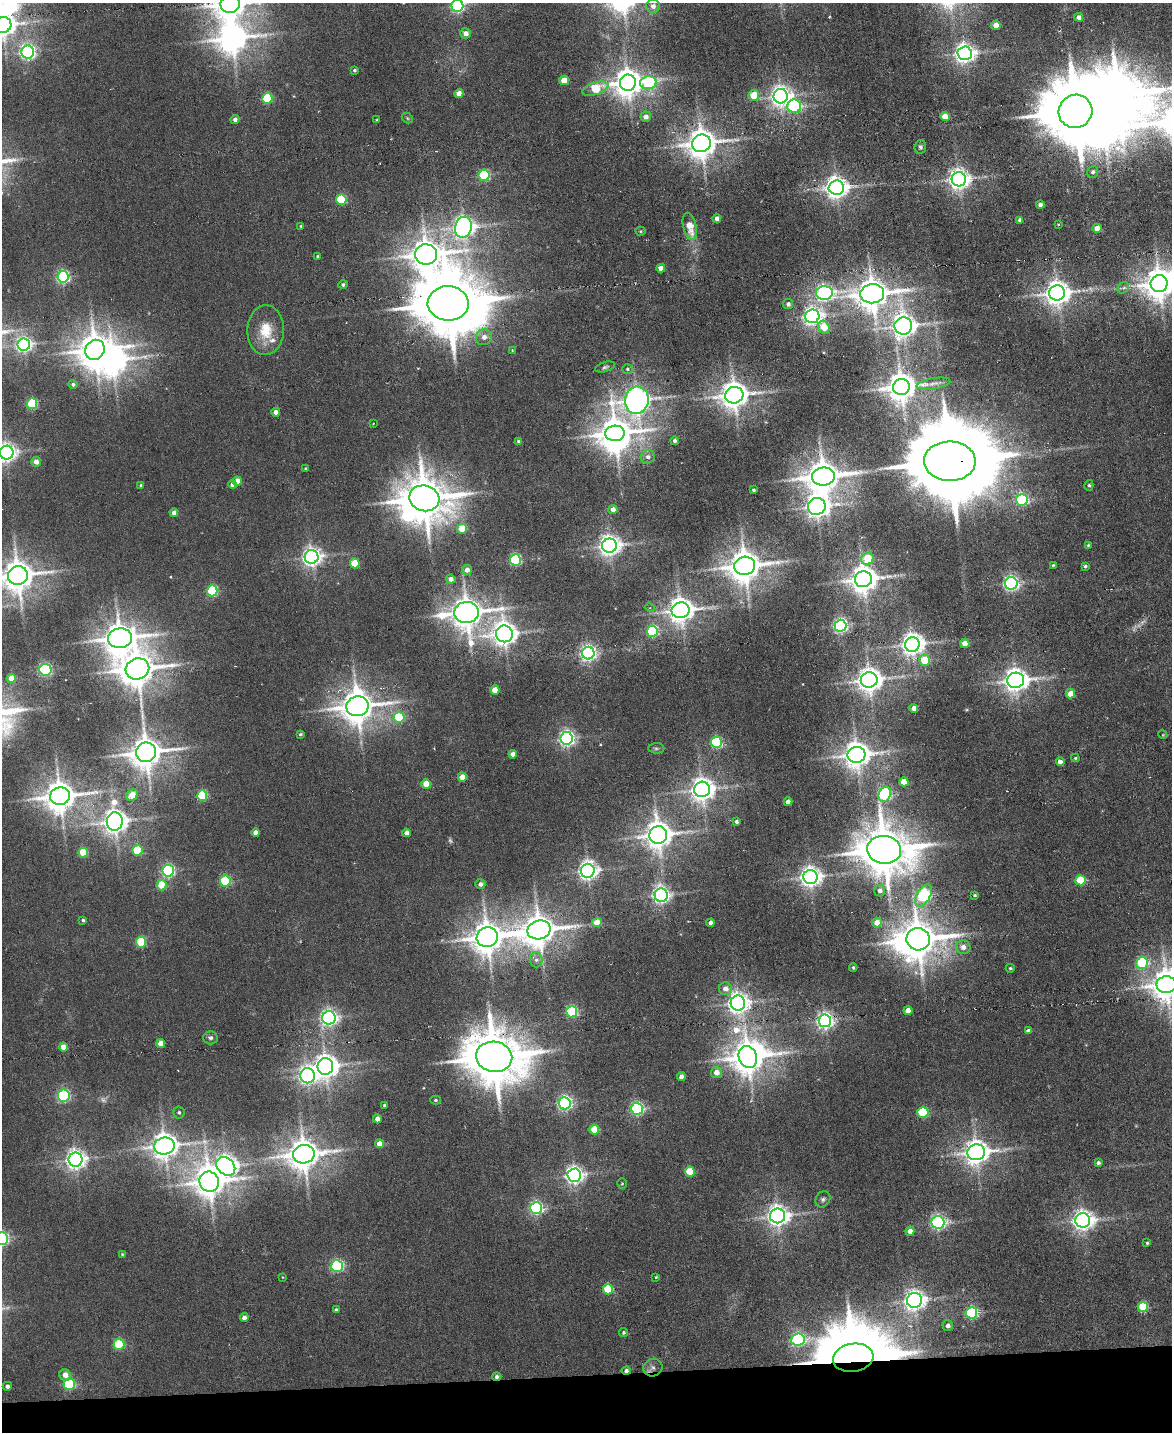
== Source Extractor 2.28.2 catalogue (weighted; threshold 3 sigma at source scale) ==
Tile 10 of 4 x 3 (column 2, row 3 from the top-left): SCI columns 1171-2340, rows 238-1667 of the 4681 x 4658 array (HDU 1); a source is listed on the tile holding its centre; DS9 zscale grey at full resolution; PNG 1174 x 1434 px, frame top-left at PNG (2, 3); each listed source drawn as its Kron ellipse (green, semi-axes under 4 px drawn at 4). Shown black and unused: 4% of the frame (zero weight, under 3 of 6 exposures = <1% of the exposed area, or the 3 px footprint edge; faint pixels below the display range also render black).
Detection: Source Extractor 2.28.2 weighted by HDU 2 'WHT'; one run over the whole footprint, this tile lists its part. Background 0.00663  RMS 0.0082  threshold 0.0334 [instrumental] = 3 sigma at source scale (4.09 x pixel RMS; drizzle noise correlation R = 1.36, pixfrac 0.8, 0.05/0.05 arcsec/px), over >= 5 px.
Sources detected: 261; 5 too faint to see at this stretch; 9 inside a brighter object's white glare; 2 cosmic-ray / hot-pixel residue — neither listed nor drawn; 1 inside a brighter listed object's ellipse — not listed separately; the other 244 listed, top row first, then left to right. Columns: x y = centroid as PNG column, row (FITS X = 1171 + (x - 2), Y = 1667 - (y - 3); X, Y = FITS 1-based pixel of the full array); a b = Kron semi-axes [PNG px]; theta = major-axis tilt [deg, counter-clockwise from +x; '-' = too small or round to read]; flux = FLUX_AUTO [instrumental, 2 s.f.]
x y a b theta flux
230 4 10 9 - 1400
457 6 6 6 - 180
653 6 7 7 - 4
1079 17 4 4 - 4.6
3 25 9 8 - 890
996 25 4 4 - 9.2
465 33 5 5 - 5.4
28 52 6 6 - 260
965 53 7 7 - 520
354 70 3 3 - 1.1
564 80 5 4 - 14
628 83 8 8 - 1200
648 83 8 6 5 83
595 89 13 6 17 28
459 93 4 4 - 7.5
754 95 5 5 - 19
781 96 7 7 - 560
267 98 5 5 - 50
794 106 7 6 - 130
1075 111 17 16 - 8200
646 117 5 5 - 4.6
945 117 5 4 - 14
407 118 6 4 -48 1.1
235 119 4 4 - 3
377 119 3 2 - 0.59
701 143 9 8 - 1400
920 147 7 5 82 1.9
1093 172 6 5 - 2.1
484 175 5 5 - 88
959 179 7 7 - 590
836 188 7 7 - 710
341 200 5 5 - 52
1040 205 4 4 - 3.7
717 219 4 4 - 4.3
1020 220 4 4 - 4
1058 224 4 2 - 0.56
301 226 4 3 - 0.81
690 226 14 6 -77 16
463 227 10 8 75 610
1097 228 4 4 - 9.7
640 231 5 4 - 0.87
426 254 11 10 - 1600
318 257 4 4 - 1.6
661 268 4 4 - 5.9
63 277 6 5 - 160
1159 284 8 8 - 1600
343 285 4 4 - 1.6
1123 288 6 5 - 1.8
824 293 8 7 - 300
1057 293 8 7 - 910
872 294 12 9 6 1600
448 303 20 17 -3 8200
788 304 5 5 - 2.5
812 316 7 6 - 420
903 326 9 8 - 770
824 327 7 5 -64 19
266 330 25 18 88 22
484 337 8 8 - 4.8
24 345 6 6 - 290
95 350 10 9 - 1700
512 350 4 3 - 0.6
605 367 10 5 17 1.9
627 369 5 4 - 1.3
73 384 5 4 - 1.9
934 384 17 5 9 3.7
901 387 8 8 - 1400
734 395 9 8 - 1100
637 400 14 12 81 980
32 404 5 5 - 67
276 412 4 4 - 5.3
373 423 3 2 - 0.49
615 433 10 7 6 1600
519 441 4 4 - 2.6
674 441 4 4 - 2.1
7 453 7 7 - 480
648 457 7 6 - 3.2
950 461 26 19 -1 17000
36 462 5 5 - 6.2
305 468 3 3 - 0.58
823 476 11 9 7 1900
237 481 4 4 - 7.9
233 484 4 4 - 3.6
141 485 4 4 - 1.3
1089 485 5 4 - 1.3
753 490 3 3 - 1.2
424 498 15 12 -17 3700
1022 500 6 6 - 120
817 506 9 8 - 700
613 510 4 4 - 6
174 513 4 4 - 6.1
462 529 5 5 - 18
1088 545 4 3 - 0.85
609 546 7 7 - 600
312 557 7 7 - 450
867 559 6 5 - 32
515 560 5 5 - 99
355 563 5 5 - 23
1053 565 3 3 - 0.82
745 566 10 9 - 1800
1085 566 4 3 - 1.5
467 570 5 5 - 5.1
18 576 10 9 - 1600
451 579 5 4 - 3.7
863 579 8 8 - 1200
1011 583 6 6 - 260
212 591 5 5 - 73
650 608 5 3 - 0.74
681 610 9 8 - 940
467 612 12 10 6 1600
840 626 6 6 - 240
652 631 5 5 - 91
504 634 8 8 - 840
120 638 12 10 10 1700
965 643 4 4 - 9.7
912 644 7 7 - 710
588 653 6 6 - 320
925 660 5 5 - 29
137 669 12 10 21 2000
45 670 6 6 - 130
11 678 4 4 - 12
869 680 8 7 - 930
1016 680 8 7 - 820
495 690 4 4 - 11
1070 694 5 4 - 13
357 706 11 10 - 1800
914 708 4 4 - 6.1
399 717 5 5 - 46
300 734 3 3 - 1.2
1163 735 4 3 - 0.63
567 738 6 6 - 290
716 742 5 5 - 94
656 748 8 5 -4 1.5
146 752 10 9 - 1700
513 754 4 4 - 5
857 755 9 8 - 1100
1075 758 4 3 - 1
1060 762 4 4 - 4.8
462 777 5 4 - 11
904 782 5 4 - 15
426 784 5 4 - 18
702 789 8 7 - 820
885 794 8 6 66 130
132 795 6 5 - 16
60 796 10 8 11 1600
202 796 5 5 - 59
788 802 4 4 - 6.2
736 821 4 4 - 1.9
115 822 9 8 - 900
256 833 4 4 - 4.8
406 833 4 4 - 4
658 835 9 8 - 1200
884 850 17 13 -8 4000
137 851 5 5 - 43
83 853 5 5 - 29
168 871 6 5 - 140
588 871 7 6 - 450
810 877 7 7 - 570
1080 880 5 5 - 36
225 881 5 5 - 69
480 884 5 4 - 3.4
162 885 5 5 - 25
880 891 5 5 - 4.4
661 895 7 6 - 340
975 895 3 3 - 1.1
923 896 12 6 61 130
83 920 4 3 - 1.3
597 922 5 4 - 12
710 923 4 4 - 2.9
877 923 5 5 - 13
539 930 12 9 12 1700
487 937 10 9 - 1700
918 939 12 11 - 2300
141 942 5 5 - 46
963 947 7 7 - 6
536 960 7 6 - 2.9
1142 963 6 6 - 58
853 967 4 3 - 1
1010 968 4 4 - 1.2
1166 985 9 8 - 1500
725 989 6 6 - 5.6
738 1003 7 7 - 590
908 1011 4 4 - 7.1
572 1012 5 5 - 97
329 1018 7 6 - 310
825 1021 6 6 - 340
1028 1031 4 4 - 2.5
210 1038 7 6 - 2.1
161 1044 4 4 - 11
63 1047 4 4 - 9.2
494 1057 18 15 -9 5200
748 1057 11 9 -68 1700
325 1066 8 8 - 830
716 1072 5 5 - 7.3
308 1076 7 7 - 350
681 1077 4 4 - 4.9
64 1095 6 6 - 130
435 1100 5 4 - 1.4
565 1103 6 6 - 220
385 1105 3 3 - 1.4
637 1109 6 6 - 150
179 1112 6 5 - 1.7
923 1112 5 5 - 61
377 1119 4 4 - 5.7
594 1129 5 5 - 25
379 1144 4 4 - 8.9
164 1146 10 8 6 1100
976 1152 9 8 - 900
304 1154 11 9 11 1700
76 1160 7 7 - 490
1098 1163 4 3 - 1.9
226 1166 10 8 -42 640
690 1172 5 5 - 24
574 1175 6 6 - 400
209 1182 10 9 - 1400
622 1183 5 4 - 0.93
823 1199 8 7 - 2.2
536 1208 6 6 - 160
778 1216 7 7 - 610
1083 1220 7 7 - 560
938 1222 6 6 - 210
910 1231 4 4 - 7.2
2 1238 6 6 - 180
1147 1243 3 3 - 0.95
122 1254 4 4 - 0.7
337 1266 6 6 - 130
282 1277 4 2 - 0.54
656 1277 4 4 - 0.81
608 1289 5 5 - 36
914 1300 7 7 - 540
1143 1307 5 5 - 31
336 1310 4 4 - 1.5
971 1313 6 5 - 120
244 1318 4 4 - 4.2
948 1326 5 5 - 2.7
624 1333 4 4 - 1.3
798 1340 7 6 - 180
119 1344 5 5 - 55
853 1358 20 14 9 11000
653 1368 10 8 20 3.8
626 1371 4 4 - 2.7
65 1375 6 5 - 6.7
497 1377 4 4 - 2.4
69 1384 6 5 - 92
7 1386 4 4 - 2.8
Overlapping masked pixels (flux is a lower limit): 4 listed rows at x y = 950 461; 853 1358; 626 1371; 497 1377
Isophote crosses this tile's border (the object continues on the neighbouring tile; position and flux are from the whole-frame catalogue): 8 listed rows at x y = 230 4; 457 6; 3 25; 1159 284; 7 453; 18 576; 1166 985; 2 1238